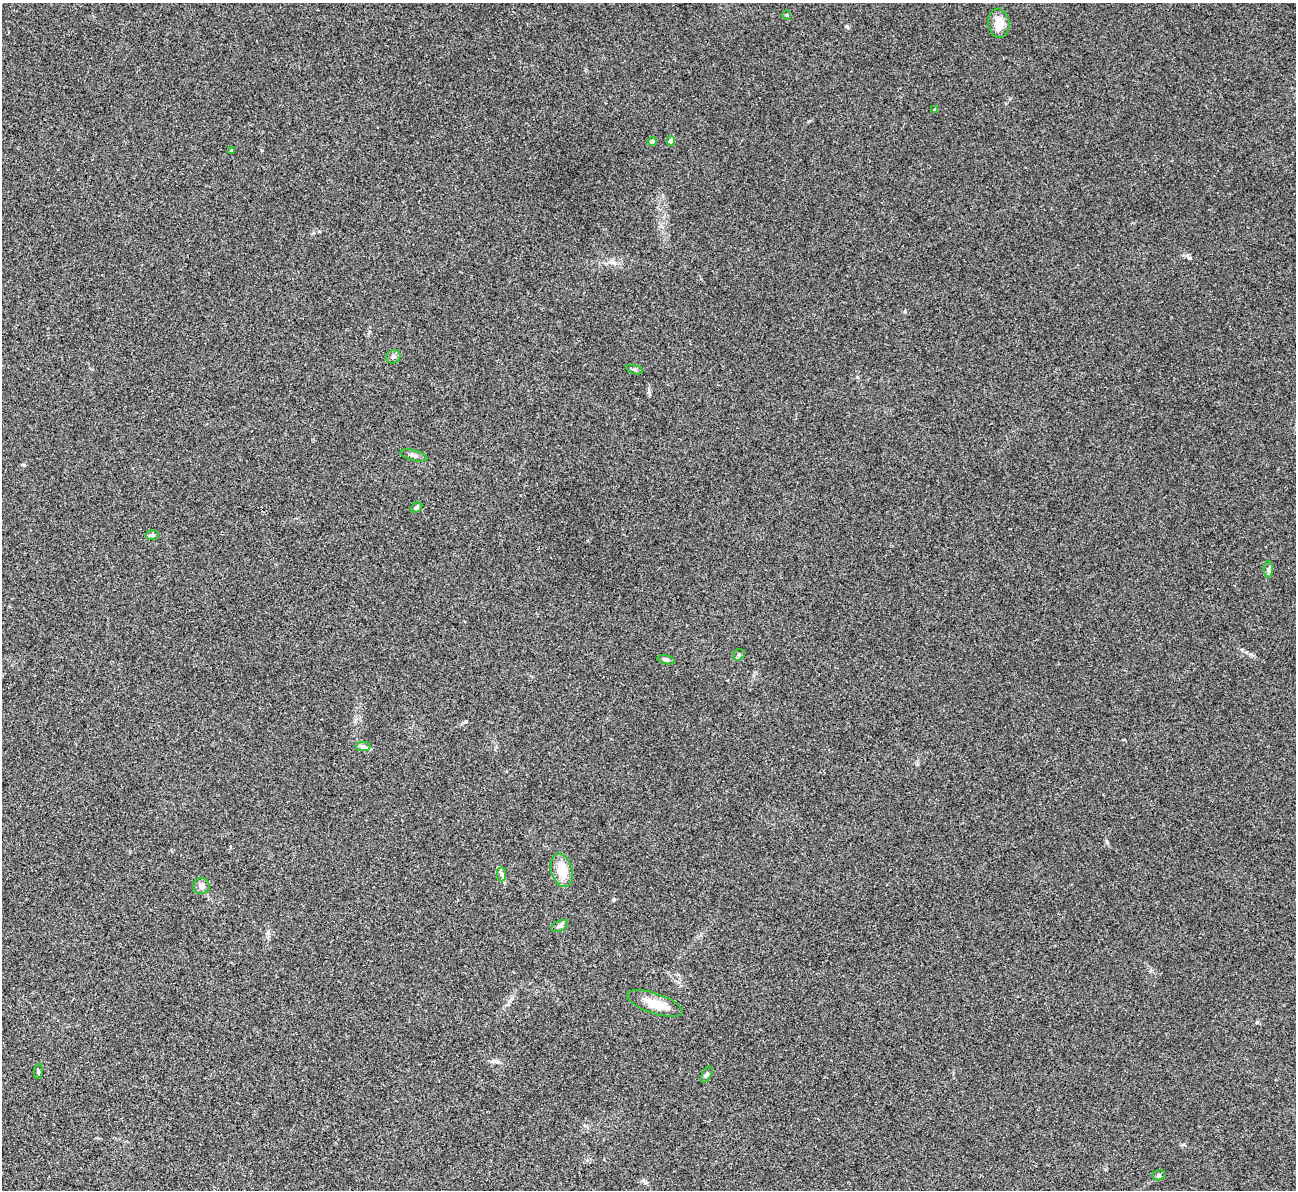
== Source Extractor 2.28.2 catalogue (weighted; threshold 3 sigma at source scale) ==
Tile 7 of 4 x 4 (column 3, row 2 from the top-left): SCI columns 2592-3885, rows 2643-3830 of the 5180 x 5164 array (HDU 1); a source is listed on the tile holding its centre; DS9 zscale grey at full resolution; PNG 1298 x 1192 px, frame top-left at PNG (2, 3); each listed source drawn as its Kron ellipse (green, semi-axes under 4 px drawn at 4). Shown black and unused: <1% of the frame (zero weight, under 3 of 4 exposures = <1% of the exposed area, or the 3 px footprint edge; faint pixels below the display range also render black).
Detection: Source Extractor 2.28.2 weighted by HDU 2 'WHT'; one run over the whole footprint, this tile lists its part. Background 0.0653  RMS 0.005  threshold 0.0223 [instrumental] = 3 sigma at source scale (4.5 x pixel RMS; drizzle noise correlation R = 1.50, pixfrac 1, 0.05/0.05 arcsec/px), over >= 5 px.
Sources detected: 23; all 23 listed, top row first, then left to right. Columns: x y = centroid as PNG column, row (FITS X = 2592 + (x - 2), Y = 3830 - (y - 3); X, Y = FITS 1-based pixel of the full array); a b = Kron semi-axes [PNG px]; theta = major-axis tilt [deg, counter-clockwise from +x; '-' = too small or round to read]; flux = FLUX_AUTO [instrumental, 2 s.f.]
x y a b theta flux
787 15 5 3 - 0.38
999 23 15 10 -85 6.6
935 109 4 3 - 0.97
652 141 4 4 - 1.5
671 141 4 4 - 4.5
231 150 4 3 - 0.52
393 357 7 6 - 1.3
635 370 8 3 -19 0.81
414 455 14 5 -15 1.6
416 507 6 4 33 0.88
152 535 6 5 - 0.85
1268 569 8 4 -90 1.1
739 655 6 5 - 0.94
666 660 9 4 -12 1.1
363 747 7 4 0 1.3
562 870 17 10 -74 9.3
502 874 7 4 -89 0.99
201 886 8 8 - 2.3
560 926 9 5 27 1.1
655 1003 29 10 -19 8.9
38 1071 7 4 82 0.61
707 1075 9 4 62 1
1159 1175 6 5 - 0.87
Unlisted compact peaks at least as high as the median listed source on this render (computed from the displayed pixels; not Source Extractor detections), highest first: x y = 1190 258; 1107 842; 847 26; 615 263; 1251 654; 614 899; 466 721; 1257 1022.